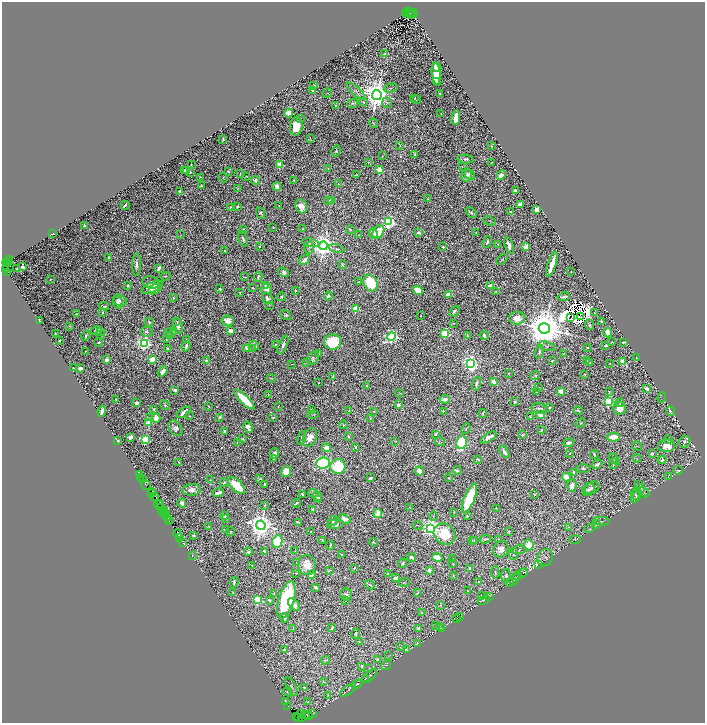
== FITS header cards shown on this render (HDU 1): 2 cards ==
NAXIS1  =                 1406
NAXIS2  =                 1442

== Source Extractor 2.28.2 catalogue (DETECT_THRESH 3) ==
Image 1406 x 1442 px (HDU 1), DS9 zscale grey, zoomed out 1/2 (1 PNG px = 2 x 2 image px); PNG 707 x 725 px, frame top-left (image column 2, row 1442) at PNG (2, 2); each listed source drawn as its Kron ellipse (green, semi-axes under 4 px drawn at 4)
Background 1.89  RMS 0.016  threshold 0.0485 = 3 sigma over >= 5 px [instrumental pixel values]
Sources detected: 832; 78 cannot appear on this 1/2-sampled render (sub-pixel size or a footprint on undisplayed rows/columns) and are neither listed nor drawn; of the other 754, the 500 brightest by FLUX_AUTO listed and drawn (254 fainter detections omitted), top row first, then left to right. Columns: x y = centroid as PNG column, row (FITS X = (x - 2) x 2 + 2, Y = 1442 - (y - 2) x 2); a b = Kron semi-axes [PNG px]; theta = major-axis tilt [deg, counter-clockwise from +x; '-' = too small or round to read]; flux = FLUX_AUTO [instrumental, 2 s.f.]
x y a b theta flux
408 12 2 2 - 1100
406 13 3 1 - 200
411 13 2 2 - 1400
413 13 4 2 - 1200
411 15 2 1 - 140
385 54 3 3 - 4
437 67 4 3 - 16
436 74 12 4 -81 100
437 82 3 3 - 19
314 85 3 1 - 1.9
391 88 7 3 12 4.4
312 91 2 2 - 3.7
356 91 12 4 -41 8.3
327 93 5 2 - 1.8
440 94 2 2 - 2.2
377 95 5 4 - 6500
415 98 2 1 - 2
417 99 2 1 - 1.8
363 102 4 3 - 4.1
352 103 5 4 - 5.2
387 103 5 4 - 6
335 105 3 2 - 1.8
289 113 4 3 - 51
441 114 2 1 - 2.1
300 118 3 2 - 3
456 118 7 3 80 51
373 123 4 2 - 4.1
296 126 9 6 83 56
310 138 2 1 - 1.7
223 139 3 2 - 3.4
400 145 4 3 - 2.5
492 146 2 1 - 2
336 151 6 3 67 3.6
415 154 3 2 - 3.6
382 156 3 3 - 2.2
465 159 8 3 -8 9.2
368 162 2 2 - 2.1
492 162 2 1 - 1.8
191 165 3 1 - 2
279 165 3 3 - 110
462 167 4 2 - 1.8
328 169 2 2 - 4.1
185 170 2 2 - 4.2
380 170 3 3 - 150
187 171 3 2 - 3.7
190 172 2 2 - 2.8
228 172 3 2 - 4.4
240 174 2 2 - 4
357 174 2 1 - 2
467 175 7 5 -87 18
470 175 5 2 - 4.8
501 175 5 3 - 20
246 176 4 2 - 2.2
201 177 3 1 - 2.3
223 178 5 3 - 2.3
294 180 3 2 - 2.1
255 181 4 4 - 6.3
339 184 2 2 - 2.4
201 186 3 2 - 5.2
277 187 4 4 - 27
238 188 3 2 - 2.4
180 191 3 2 - 13
515 191 4 3 - 8.8
428 198 3 3 - 2.1
329 201 4 3 - 4.5
332 201 4 3 - 5.7
520 204 4 3 - 13
125 205 4 2 - 6.9
237 206 2 2 - 5.4
279 206 3 2 - 3
301 206 7 6 - 26
230 207 2 2 - 4
537 209 4 3 - 19
471 212 6 3 -45 6.1
510 212 4 2 - 3.6
261 213 6 3 -66 6.2
490 221 6 3 -24 3.4
389 222 3 3 - 940
84 226 3 2 - 18
273 227 3 2 - 2.7
243 229 2 2 - 5.4
302 229 2 2 - 2
350 229 2 2 - 2.2
378 232 7 5 55 140
418 233 4 2 - 9.9
476 233 3 3 - 3
52 234 4 2 - 3.2
373 234 5 3 - 55
180 235 2 1 - 1.8
359 235 2 2 - 2.3
243 239 8 4 -74 9.9
487 242 6 3 64 9.8
310 243 8 2 -11 6.1
498 244 2 2 - 2.9
259 246 3 2 - 4.2
324 246 4 4 - 4400
509 246 8 3 -71 18
443 247 2 2 - 15
526 247 4 3 - 26
309 248 6 4 75 6
337 249 8 3 -11 5.5
225 251 2 2 - 4.4
108 258 2 2 - 3.6
10 260 2 1 - 160
304 260 6 3 43 30
502 260 6 3 43 4.2
8 261 2 1 - 210
6 263 4 3 - 650
136 264 11 3 89 9.7
342 264 3 2 - 2.7
552 264 13 3 72 58
23 267 3 2 - 7.9
158 268 4 2 - 16
5 269 3 2 - 140
17 269 2 2 - 15
7 272 2 1 - 260
284 272 6 4 -35 11
571 272 2 1 - 2.1
165 276 5 2 - 3.2
245 277 3 1 - 2.1
258 277 5 2 - 5.5
50 279 3 2 - 3.1
358 282 2 2 - 1.8
151 283 9 6 -10 12
370 283 8 6 -64 180
265 285 4 2 - 9.1
128 286 3 2 - 5.8
490 286 3 2 - 50
152 287 11 4 23 41
253 288 3 2 - 3.5
155 289 7 4 27 29
220 289 2 2 - 5.5
266 289 5 5 - 25
418 290 5 4 - 63
295 291 3 2 - 3.1
495 291 2 1 - 1.9
240 292 2 2 - 2.5
448 294 4 3 - 39
328 296 4 4 - 11
281 297 4 3 - 4.4
564 297 6 3 10 11
173 298 4 3 - 3.7
267 298 6 5 - 14
120 300 7 5 -15 16
118 303 6 5 - 14
269 305 4 2 - 2.1
104 306 5 4 - 6.2
356 309 3 3 - 170
454 311 6 3 47 7
594 312 2 1 - 1.8
103 313 3 2 - 4.4
76 314 3 2 - 2.3
286 315 6 3 -36 5.6
421 316 2 2 - 2
580 317 3 1 - 3.4
517 318 8 6 2 31
571 318 3 1 - 2.4
39 320 3 2 - 4.6
227 321 6 5 - 29
149 322 4 2 - 3.5
177 322 3 2 - 3.1
601 322 2 2 - 11
454 323 3 3 - 2.9
590 325 5 3 - 5.1
70 326 2 2 - 2.2
178 326 8 5 -76 12
544 328 5 5 - 17000
96 331 6 4 -1 8.2
101 331 2 2 - 6.5
231 331 4 3 - 14
147 332 5 5 - 9
169 332 4 4 - 4
174 332 3 2 - 4.1
608 332 5 3 - 38
445 333 3 3 - 400
55 334 2 2 - 2
101 335 4 3 - 3.2
171 335 2 2 - 3.1
484 335 4 3 - 18
86 336 5 3 - 5.4
391 336 4 3 - 970
468 336 2 2 - 1.9
166 339 2 2 - 2
186 339 2 1 - 2.1
59 340 2 2 - 3.3
99 342 4 2 - 3.2
333 342 8 7 - 180
612 342 3 2 - 2.1
623 342 3 2 - 4.8
144 343 4 3 - 1200
275 344 3 3 - 3.3
254 345 5 2 - 14
283 345 10 3 67 14
605 345 3 2 - 4.2
186 346 5 3 - 9.5
546 346 8 4 -16 5.5
587 347 3 2 - 3
167 348 4 3 - 4.4
246 348 4 3 - 6.6
252 348 3 2 - 1.8
86 351 2 2 - 3
539 352 7 3 72 5.7
319 354 3 2 - 4.9
564 354 4 3 - 2.7
313 358 7 5 57 7.1
636 358 2 2 - 1.8
152 359 3 3 - 180
106 360 4 3 - 12
207 361 2 2 - 33
552 361 2 2 - 3.9
587 361 4 3 - 8.2
307 362 3 2 - 2.4
623 362 4 3 - 60
470 363 4 3 - 1500
590 363 3 3 - 2.5
292 364 3 2 - 2.2
609 364 3 2 - 2.1
73 368 2 2 - 1.8
80 368 3 2 - 30
163 371 6 3 56 25
508 373 2 2 - 1.9
585 374 2 2 - 3.5
535 375 5 3 - 3.8
333 377 4 2 - 7.8
271 378 5 3 - 3.5
494 382 3 2 - 75
318 383 2 2 - 1.9
476 384 7 3 74 7.5
367 385 2 2 - 2
539 387 2 2 - 3.3
647 388 3 3 - 15
175 390 3 3 - 6.4
561 391 4 3 - 42
536 392 3 2 - 2.8
609 392 2 2 - 1.8
400 393 4 2 - 2.1
268 394 4 3 - 3.4
662 397 5 2 - 2
116 399 2 2 - 4.9
244 399 13 4 -44 130
445 399 5 3 - 20
515 402 3 2 - 9.2
609 402 3 3 - 490
137 403 3 2 - 14
620 403 4 3 - 3.1
165 405 5 3 - 4.4
398 405 4 3 - 11
208 406 3 1 - 2.2
278 406 2 1 - 1.9
550 408 2 2 - 4.4
620 408 6 6 - 40
154 409 4 3 - 6.9
311 409 4 2 - 2.9
539 409 8 5 -13 13
102 411 6 2 80 22
349 411 2 2 - 5.1
374 411 3 2 - 2.8
443 411 2 2 - 3.1
578 411 4 2 - 4.5
670 411 5 3 - 7.8
184 412 8 3 36 15
483 413 4 2 - 3.3
541 414 3 3 - 130
313 415 6 2 15 2
189 416 2 2 - 2.2
220 417 2 2 - 15
273 417 3 2 - 2.4
530 417 4 3 - 3
150 418 4 3 - 7
156 418 4 4 - 23
370 418 4 3 - 2.2
149 423 3 3 - 80
581 423 5 2 - 2.8
344 425 4 3 - 3.3
248 427 6 3 -60 22
175 428 9 6 -52 15
466 429 5 3 - 4
541 430 3 2 - 2.2
225 431 3 2 - 5.8
435 434 4 3 - 6.1
522 435 3 2 - 5.9
348 436 3 2 - 4.2
131 437 4 3 - 17
310 437 9 6 68 36
488 437 9 3 31 22
613 437 6 3 1 47
302 438 7 3 76 7.7
243 439 2 2 - 9.6
117 440 3 2 - 14
145 440 3 3 - 380
668 440 4 3 - 4.2
395 441 3 1 - 2
237 442 4 3 - 3.3
440 442 5 2 - 2.4
461 442 7 5 79 280
684 442 6 5 - 8.8
569 443 5 2 - 9.2
637 446 5 2 - 1.7
667 446 8 6 4 37
355 447 4 3 - 4.5
327 448 4 4 - 47
504 452 6 3 -54 18
274 453 5 4 - 13
570 454 2 1 - 1.9
652 454 3 2 - 4.3
594 455 4 3 - 6.3
273 458 2 2 - 11
637 458 4 3 - 2.9
478 459 3 2 - 3.4
614 459 6 3 -44 8.4
662 460 4 3 - 7.1
179 462 3 2 - 2.1
323 463 7 5 7 510
613 463 5 3 - 3.6
597 464 5 4 - 10
338 466 7 7 - 190
583 468 7 3 0 4.7
457 470 4 2 - 9.9
678 470 5 3 - 3.2
419 471 4 4 - 19
286 472 5 5 - 40
574 472 4 2 - 4.5
139 475 2 1 - 100
141 477 2 1 - 49
566 477 4 3 - 41
668 477 3 2 - 1.8
370 478 3 2 - 8.5
449 478 4 2 - 2
142 479 2 1 - 100
260 479 3 2 - 1.9
210 480 4 3 - 2.3
224 482 4 3 - 5.9
265 484 3 2 - 6.2
146 485 5 1 - 310
236 485 11 5 -45 100
639 485 4 2 - 1.8
572 486 6 4 88 28
592 488 8 5 31 11
641 488 3 3 - 2.9
192 490 9 6 3 19
588 490 7 5 61 9.3
152 491 2 1 - 350
218 492 6 2 22 18
644 492 6 2 -47 2.7
313 493 5 3 - 5.7
152 494 2 1 - 110
303 494 3 2 - 6.9
635 494 5 3 - 2.6
534 495 2 2 - 1.9
317 496 5 3 - 28
636 496 7 3 59 2.9
155 497 4 2 - 410
469 498 16 5 68 210
319 500 4 3 - 9.3
182 503 4 4 - 13
296 503 4 2 - 4.9
158 504 4 1 - 310
160 504 3 2 - 300
265 505 4 2 - 2.1
160 507 3 2 - 110
410 508 2 2 - 1.8
496 508 2 2 - 3.2
313 509 2 2 - 5.8
164 510 3 1 - 93
163 511 4 2 - 590
454 512 2 2 - 2.1
165 513 3 1 - 350
378 513 4 4 - 69
166 516 2 1 - 160
224 516 3 2 - 4.7
433 516 4 3 - 3.5
467 516 2 2 - 10
168 517 2 2 - 230
226 518 3 2 - 3.9
168 519 2 2 - 290
344 519 6 4 -22 23
169 521 2 1 - 120
333 521 5 3 - 5.1
601 521 8 2 -3 2.9
298 522 4 2 - 3.1
335 524 8 4 5 9.6
596 524 4 3 - 2.3
261 525 4 4 - 5300
418 525 5 2 - 1.9
208 526 4 3 - 2.4
569 527 4 3 - 2.4
431 528 4 4 - 2300
590 529 5 3 - 3
226 530 3 2 - 2.9
508 531 3 3 - 3.6
230 532 5 3 - 3
311 532 2 2 - 12
177 533 4 2 - 290
444 534 11 10 - 120
194 536 3 2 - 5.5
180 537 2 1 - 180
485 539 5 3 - 6.3
499 539 3 2 - 3
575 539 6 4 1 3.3
323 540 3 2 - 2.6
472 540 3 2 - 1.8
474 541 3 2 - 2.4
183 542 3 1 - 120
277 542 6 5 - 230
373 542 4 3 - 3
330 545 4 2 - 5.9
529 545 5 5 - 45
501 549 8 7 - 23
519 550 6 4 -2 5.4
264 551 2 2 - 5
295 551 4 2 - 2.8
248 552 4 4 - 6.1
342 554 2 2 - 2.2
513 554 6 3 80 4.1
192 556 2 2 - 3
412 557 4 3 - 10
437 557 5 3 - 54
545 558 9 7 67 13
452 559 2 2 - 2.8
297 563 4 2 - 2.5
403 563 5 3 - 6.8
453 564 2 2 - 2
538 564 4 3 - 450
252 565 3 3 - 2.2
307 565 10 9 - 48
354 568 3 2 - 4.4
469 568 4 3 - 8.4
329 570 4 3 - 3.9
429 570 2 2 - 48
495 572 6 3 -86 4.7
296 573 2 2 - 2.5
523 573 5 2 - 2.4
387 574 4 3 - 4.8
311 575 4 3 - 21
506 575 7 4 82 9.3
453 576 2 2 - 3.9
517 576 4 4 - 3.2
395 578 3 3 - 20
515 579 6 3 55 4.6
234 582 5 2 - 6.9
404 582 5 3 - 2.7
479 582 3 3 - 5
509 583 4 3 - 2.2
370 585 5 2 - 3.3
316 587 3 2 - 7.8
468 591 2 2 - 2
233 592 3 2 - 2.8
417 593 2 2 - 2.1
274 594 3 2 - 3
346 594 6 6 - 9.2
482 595 2 2 - 3.1
489 596 3 2 - 2.3
258 600 3 3 - 290
269 600 3 2 - 7.6
286 600 19 8 74 330
484 600 6 3 23 3.2
345 601 3 3 - 2.1
294 605 7 4 -51 17
440 605 3 2 - 2.7
422 613 4 3 - 3.6
459 616 3 2 - 2.3
284 618 4 3 - 6.5
456 618 4 2 - 1.9
435 625 3 2 - 2.3
439 626 4 2 - 1.8
293 628 2 2 - 2.4
332 628 3 2 - 5.3
441 628 3 2 - 2
418 629 3 3 - 11
356 634 5 3 - 5.6
359 642 2 2 - 2.2
417 643 3 3 - 2.2
400 647 3 3 - 3
284 649 2 2 - 3.6
406 650 4 2 - 2.1
388 656 4 3 - 2.7
378 659 3 3 - 4.6
325 660 5 2 - 2.9
386 665 6 2 38 3.2
362 666 3 3 - 3.4
369 668 3 2 - 1.7
370 676 9 2 42 2.5
366 678 2 1 - 1.7
324 682 4 3 - 2.8
357 684 6 2 25 4.5
291 686 10 4 -62 8.6
304 687 3 3 - 2.6
348 690 9 2 38 4.5
288 692 5 3 - 6.8
328 695 4 2 - 2.6
286 701 4 2 - 2.7
308 702 4 3 - 3.3
288 706 2 1 - 33
312 713 2 1 - 55
301 714 3 1 - 170
306 714 2 2 - 300
308 716 5 2 - 390
296 717 2 2 - 210
302 717 4 1 - 160
299 718 2 2 - 550
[254 fainter detections neither listed nor drawn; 78 sub-pixel or undisplayed-footprint detections neither listed nor drawn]